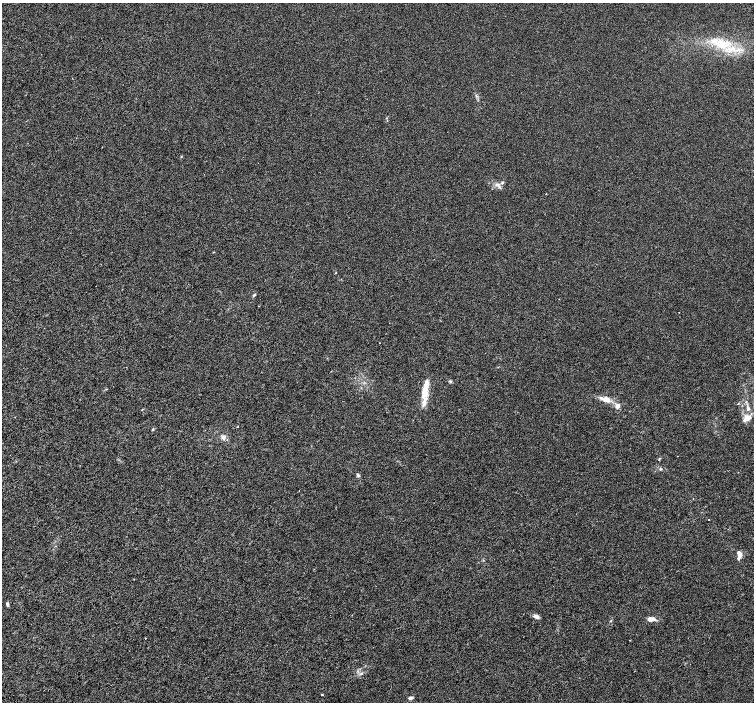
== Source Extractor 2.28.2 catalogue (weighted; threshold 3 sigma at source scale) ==
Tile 7 of 4 x 4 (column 3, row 2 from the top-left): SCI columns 3011-4513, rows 3003-4402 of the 6018 x 5941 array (HDU 1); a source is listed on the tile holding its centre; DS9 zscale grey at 2 x 2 block average (1 PNG px = mean of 2 x 2 image px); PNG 756 x 704 px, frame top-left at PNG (2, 3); no overlay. Shown black and unused: <1% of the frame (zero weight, under 3 of 6 exposures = <1% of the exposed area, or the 3 px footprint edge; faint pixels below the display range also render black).
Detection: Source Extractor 2.28.2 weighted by HDU 2 'WHT'; one run over the whole footprint, this tile lists its part. Background 9.61e-04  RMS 0.0016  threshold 0.00663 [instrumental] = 3 sigma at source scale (4.09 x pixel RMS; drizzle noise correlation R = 1.36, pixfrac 0.8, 0.0396/0.0396 arcsec/px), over >= 5 px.
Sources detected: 29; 4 inside a brighter listed object's ellipse — not listed separately; the other 25 listed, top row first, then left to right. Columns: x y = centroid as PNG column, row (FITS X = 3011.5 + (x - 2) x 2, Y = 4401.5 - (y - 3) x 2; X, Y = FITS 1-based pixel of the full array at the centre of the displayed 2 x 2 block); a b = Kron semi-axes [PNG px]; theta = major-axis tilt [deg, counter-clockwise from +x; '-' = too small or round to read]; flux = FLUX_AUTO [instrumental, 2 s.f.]
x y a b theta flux
722 45 13 7 0 6
497 185 7 4 0 1.2
546 194 3 2 - 0.13
254 295 5 2 - 0.39
450 381 5 3 - 0.47
426 386 17 7 69 3.6
605 399 14 7 -14 3.1
424 403 8 6 81 1.8
617 406 5 5 - 1.4
748 408 7 4 83 0.91
747 418 10 8 30 2.6
153 429 3 3 - 0.3
223 437 6 6 - 1.1
659 458 3 3 - 0.27
660 469 3 3 - 0.32
358 475 4 4 - 0.51
709 520 2 2 - 0.15
739 554 9 6 -64 1.6
7 604 5 3 - 0.54
536 616 8 4 -22 1.1
651 619 9 5 3 2.2
145 638 2 2 - 0.13
361 673 4 3 - 0.4
322 695 2 2 - 0.39
410 698 5 3 - 0.85